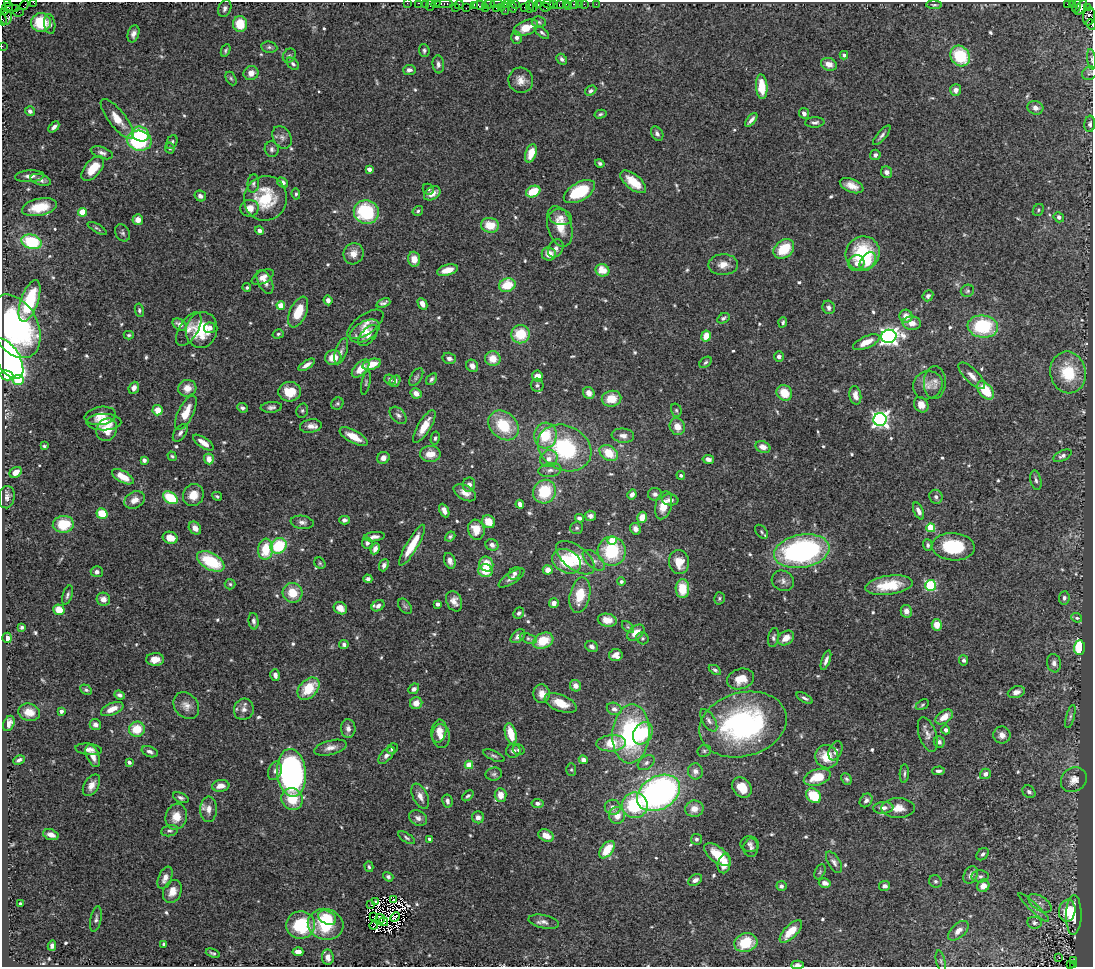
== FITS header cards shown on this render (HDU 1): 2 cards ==
NAXIS1  =                 1091
NAXIS2  =                  965

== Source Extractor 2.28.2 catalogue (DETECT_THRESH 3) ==
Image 1091 x 965 px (HDU 1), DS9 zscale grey, 1 PNG px = 1 image px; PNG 1095 x 969 px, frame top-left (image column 1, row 965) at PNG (2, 2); each listed source drawn as its Kron ellipse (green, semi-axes under 4 px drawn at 4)
Background 0.763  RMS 0.03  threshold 0.0911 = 3 sigma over >= 5 px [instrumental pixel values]
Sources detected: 656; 4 with non-positive FLUX_AUTO (blend fragments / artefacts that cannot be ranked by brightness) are neither listed nor drawn; of the other 652, the 500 brightest by FLUX_AUTO listed and drawn (152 fainter detections omitted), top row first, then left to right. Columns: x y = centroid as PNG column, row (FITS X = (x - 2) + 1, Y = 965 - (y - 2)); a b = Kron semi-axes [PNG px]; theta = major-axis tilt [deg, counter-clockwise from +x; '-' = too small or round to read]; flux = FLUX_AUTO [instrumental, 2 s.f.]
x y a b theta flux
33 2 2 2 - 18
7 3 3 2 - 100
407 3 2 2 - 13
419 3 3 2 - 34
425 3 2 2 - 23
444 3 9 3 0 100
436 4 4 3 - 55
459 4 5 2 - 24
488 4 6 3 6 77
497 4 6 2 3 170
507 4 4 2 - 28
516 4 4 3 - 65
534 4 7 3 87 51
538 4 3 2 - 41
548 4 6 3 -10 88
554 4 3 3 - 42
566 4 3 2 - 5
574 4 3 3 - 80
579 4 2 2 - 10
584 4 2 2 - 18
596 4 2 2 - 6.3
1068 4 4 2 - 77
1072 4 3 3 - 15
24 5 5 2 - 37
430 5 6 2 72 91
474 5 4 2 - 45
480 5 7 4 -4 130
560 5 5 3 - 77
934 5 8 3 -2 3.4
512 6 7 4 -71 130
530 6 6 3 -86 56
569 6 2 2 - 10
1077 6 7 3 75 37
8 7 5 4 - 140
501 7 4 3 - 66
524 7 2 2 - 28
545 7 5 3 - 46
1081 7 8 4 57 94
1087 7 3 2 - 29
225 8 9 6 68 6.7
455 8 3 3 - 59
466 8 2 2 - 58
486 8 3 3 - 48
496 8 2 2 - 49
15 9 3 3 - 51
505 9 6 2 90 66
5 12 3 2 - 25
18 12 5 2 - 14
1089 16 9 6 79 460
6 17 7 6 - 100
3 20 6 3 -78 50
41 22 10 9 - 82
539 22 7 5 -7 4.5
50 24 10 5 -83 6.8
240 24 8 7 - 47
1091 25 5 3 - 50
526 28 13 7 22 34
542 33 8 4 -38 4.7
133 34 9 5 73 8.9
517 38 6 5 - 6.6
2 46 2 2 - 17
269 47 8 5 -9 5.1
226 50 6 4 65 3.8
424 50 6 5 - 4.6
844 55 4 4 - 6.5
289 56 7 6 - 4.5
960 56 11 9 -53 94
562 59 6 4 -45 6.1
1091 59 10 3 -83 3.5
293 64 7 5 -45 5.2
438 64 9 5 -85 7.9
829 64 8 6 -21 16
409 70 6 5 - 8.4
251 73 7 7 - 16
1090 73 8 6 27 4.7
231 78 7 4 -62 4
521 80 13 12 - 19
762 87 12 6 -86 52
956 90 6 5 - 12
591 91 6 4 33 4.9
1035 108 8 6 -17 12
30 111 5 4 - 7.4
804 113 5 5 - 8.3
600 114 6 4 13 3.9
117 119 24 8 -52 34
751 120 8 3 50 8.1
815 122 10 5 3 6.1
1090 124 8 5 85 5.2
54 127 6 4 46 7.8
140 134 9 7 -21 95
657 134 7 5 -56 7.3
882 135 12 4 49 6.7
282 137 12 9 -60 10
139 141 12 10 -11 170
172 142 7 5 64 4.5
170 148 5 5 - 5.5
272 149 8 7 - 7.1
102 153 11 5 -20 7.9
531 153 9 5 71 35
875 155 5 5 - 7.2
600 163 5 4 - 4.7
93 169 15 8 50 43
369 169 4 4 - 13
886 172 6 5 - 9.4
30 176 15 6 3 12
41 180 10 5 -17 8.7
282 182 6 4 -34 8.9
633 182 15 7 -39 41
253 183 9 5 84 5.4
852 186 12 6 -22 19
428 189 6 5 - 3.5
533 191 7 5 25 56
579 192 17 9 30 110
432 193 9 6 34 19
296 194 6 4 -83 3.6
200 196 6 5 - 8.1
265 198 22 21 - 98
39 207 18 8 12 46
249 208 9 8 - 20
1038 210 6 5 - 3.6
418 211 5 4 - 3.5
82 212 4 4 - 60
366 212 12 11 - 150
561 217 11 8 -9 12
1059 217 5 4 - 7.6
138 220 5 5 - 14
490 225 9 7 -10 39
560 226 21 12 -74 41
97 228 10 4 -30 4
259 231 4 4 - 8.5
122 233 9 6 -59 5.7
32 242 10 7 -16 120
556 248 9 7 63 10
784 249 11 8 39 62
863 253 17 16 - 120
353 254 11 10 - 20
549 254 7 6 - 23
414 259 7 6 - 23
868 262 10 7 56 29
856 263 8 7 - 11
723 265 15 10 2 19
447 270 11 5 14 28
602 270 7 6 - 32
263 277 12 6 27 14
265 282 13 7 -63 14
507 285 8 6 22 55
247 287 4 4 - 4
967 291 7 6 - 4.1
928 296 6 5 - 5.9
328 300 5 4 - 9.8
29 301 22 8 71 120
383 303 7 4 21 5.8
422 304 6 4 -63 13
281 305 4 4 - 49
829 307 7 6 - 8.4
139 310 7 4 -81 3.9
298 312 16 8 66 49
906 316 6 6 - 20
723 318 6 4 31 5.1
783 322 5 4 - 3.7
912 323 9 7 -2 16
365 324 21 10 36 19
179 325 7 5 -34 11
15 326 34 23 -62 430
983 326 15 11 -6 140
210 328 5 5 - 9.8
189 329 19 9 58 17
202 330 18 15 74 72
365 331 16 9 30 24
278 334 6 4 16 3.5
521 334 9 9 - 63
129 335 5 3 - 3.5
368 335 12 6 49 12
706 336 5 5 - 26
889 336 7 6 - 1000
866 342 14 6 24 31
341 351 13 6 72 8.5
779 356 5 5 - 8.1
333 358 8 7 - 26
449 358 7 5 -15 8.4
8 359 22 11 -59 810
493 359 8 7 - 27
705 362 7 4 39 4.3
372 364 9 5 17 33
307 365 9 4 32 11
472 366 6 5 - 13
361 368 11 6 46 31
1068 372 21 17 -79 87
7 375 6 5 - 50
537 376 5 5 - 21
972 376 17 7 -45 15
416 377 10 5 57 4.8
390 379 6 5 - 6.3
431 379 6 4 56 5.1
18 380 5 5 - 68
395 381 6 5 - 8.7
366 383 12 3 78 3.6
935 383 16 11 87 15
537 385 7 6 - 5
928 385 15 13 32 19
134 388 6 5 - 9.9
187 388 9 8 - 21
985 390 10 6 -50 62
290 392 11 9 5 44
416 393 6 5 - 16
589 393 6 5 - 15
784 393 8 7 - 41
855 395 9 6 -80 14
611 399 10 8 12 40
337 404 6 5 - 3.9
921 405 8 7 - 16
271 407 11 5 4 6.7
242 408 5 4 - 5.5
157 410 5 5 - 25
676 410 7 5 -73 4.3
302 411 7 5 75 4.3
186 413 19 7 64 36
398 415 10 6 -46 7.5
100 416 16 9 8 21
880 419 6 6 - 860
104 422 17 8 0 25
503 425 17 13 -43 83
311 426 11 6 8 13
424 426 18 6 58 32
677 427 8 7 - 23
107 430 12 10 61 31
180 433 10 6 54 7.9
545 436 13 11 83 70
623 436 11 7 -7 13
354 437 15 6 -29 35
435 438 6 4 76 4.3
203 443 12 5 -33 16
44 446 4 3 - 3.5
763 447 7 5 -22 18
564 448 28 22 -27 200
609 453 10 7 -33 48
430 454 10 8 2 26
172 456 5 4 - 3.4
1062 456 10 5 25 7
383 458 6 6 - 13
209 459 5 5 - 17
549 459 9 8 - 14
708 459 6 4 -10 8.4
144 460 4 4 - 6.5
550 470 11 6 9 9
16 472 6 5 - 18
681 475 4 4 - 4.5
123 477 12 5 -29 32
1036 480 10 5 -78 6.4
469 485 7 6 - 9.2
544 492 12 11 - 81
465 493 12 7 -30 17
632 494 5 4 - 8.8
655 494 7 6 - 7.3
193 495 11 10 - 27
217 496 5 4 - 3.6
7 497 11 8 81 11
936 497 7 6 - 6.4
170 498 8 5 -32 84
135 500 11 8 30 18
670 500 8 5 -6 8.7
520 504 4 4 - 10
664 505 14 8 74 30
444 511 7 4 -64 10
919 511 9 4 -66 11
102 514 6 5 - 43
590 516 5 5 - 9
642 517 6 4 74 29
579 518 4 4 - 6.6
344 520 5 4 - 9.3
302 522 11 6 -8 8.6
489 522 7 6 - 29
63 524 10 8 4 64
195 528 7 5 -47 14
577 528 6 6 - 4.6
931 528 4 4 - 83
635 529 6 5 - 14
476 530 10 8 -74 34
761 532 8 5 -51 4.5
450 536 5 4 - 3.9
374 537 11 4 6 9.7
170 538 7 6 - 27
612 540 5 4 - 45
367 543 5 5 - 7.5
412 545 23 6 60 54
492 545 6 5 - 8.9
928 545 6 5 - 4.9
279 546 8 7 - 110
953 547 21 13 -4 110
266 549 10 7 84 61
375 549 6 4 65 12
612 551 14 14 - 120
802 551 28 16 10 490
575 558 22 11 -38 51
594 560 13 7 -42 12
211 561 15 8 -30 110
450 561 8 5 -73 9.7
566 561 15 11 -28 88
679 562 12 10 -81 31
320 563 6 5 - 3.5
486 564 7 7 - 38
384 565 6 4 67 7.8
548 570 5 4 - 17
485 571 7 6 - 41
97 572 6 5 - 6.8
514 573 7 5 47 6
512 578 15 5 34 9.4
368 579 4 4 - 7.1
783 581 11 10 - 11
621 582 4 4 - 6
230 584 5 5 - 3.4
889 585 24 9 8 66
931 585 5 5 - 160
682 589 9 6 -89 46
293 593 10 9 - 42
67 595 10 5 71 5.6
580 595 18 10 78 54
719 598 6 5 - 3.7
1064 598 6 5 - 5.6
103 599 7 6 - 15
454 601 10 7 -68 15
554 603 5 4 - 12
437 604 4 4 - 12
378 606 7 5 29 7.9
405 606 9 5 -52 5.1
340 608 7 6 - 15
59 610 5 5 - 32
906 611 6 5 - 14
519 613 6 5 - 5.2
1077 618 5 4 - 5.2
607 620 9 6 -11 25
254 621 8 5 -82 6.1
937 625 6 5 - 27
22 627 4 3 - 4
628 627 7 4 -44 4
636 633 10 6 40 28
518 636 8 5 41 10
773 637 9 5 80 5.6
7 638 5 5 - 13
528 638 9 5 -20 5
642 638 6 5 - 4.4
786 638 9 6 36 22
543 641 10 7 26 51
344 644 4 4 - 5.3
592 646 6 5 - 8.2
1079 648 7 5 87 99
616 655 6 6 - 15
155 659 9 6 1 18
826 660 10 4 70 8.1
964 660 5 4 - 5.9
1054 663 9 7 -81 9.4
715 670 7 4 -32 4.6
275 675 6 4 -75 9.5
741 679 14 10 15 33
575 686 6 5 - 13
308 689 13 9 46 65
414 689 6 4 44 6.4
86 690 6 4 -28 4
1016 692 9 5 18 11
542 694 9 8 - 19
119 695 5 4 - 7.2
805 698 9 4 -29 5.4
416 703 6 6 - 18
561 703 17 8 -22 32
922 705 7 4 31 3.4
186 706 15 11 -53 17
112 709 12 6 23 22
244 709 11 10 - 13
614 709 7 6 - 9.8
61 711 4 3 - 10
29 712 11 8 -13 24
944 717 9 6 35 23
1070 717 12 4 75 4.4
709 720 12 6 -57 8.9
9 723 8 5 64 12
743 724 44 32 16 440
95 725 6 5 - 9.9
348 728 9 7 -88 11
137 729 8 7 - 46
946 730 4 4 - 7.1
439 731 11 7 80 17
643 733 12 9 57 67
511 734 11 5 -75 45
631 734 29 18 86 290
928 734 18 8 -72 13
1002 735 8 8 - 14
441 736 12 8 -87 20
939 742 5 5 - 5.6
611 743 15 8 4 50
330 748 17 7 14 14
89 749 13 5 -6 11
392 749 6 4 48 5.3
518 750 6 5 - 4.2
513 751 7 7 - 6.8
704 751 7 5 25 3.9
835 751 10 6 67 9.2
150 752 8 5 -22 7.8
386 755 10 5 49 11
93 756 12 6 -67 18
494 756 11 4 -24 5.2
827 757 12 11 - 42
19 760 6 4 28 5.5
583 760 5 4 - 14
129 762 4 3 - 5.5
646 763 9 6 33 7
469 765 4 4 - 51
571 770 6 5 - 3.5
275 771 9 6 69 8
695 771 8 7 - 10
938 771 6 4 3 6.2
292 773 24 14 -84 640
494 774 8 6 12 5.8
904 774 9 4 86 4.9
985 774 5 5 - 9.2
817 777 14 8 18 51
846 779 6 4 -66 4.2
1074 780 14 11 37 20
91 785 12 7 59 15
221 786 9 5 6 18
742 787 11 8 -49 39
1029 792 7 5 -41 6.7
658 793 23 16 30 730
501 795 7 6 - 24
420 796 13 7 -64 15
468 796 7 4 39 3.8
814 796 8 6 -41 62
181 798 8 4 -24 5.6
292 799 11 10 - 58
866 800 7 6 - 7.5
447 801 7 5 -79 8.1
537 803 6 4 -7 7.1
635 805 13 13 - 140
613 807 8 7 - 12
883 808 10 6 5 13
898 808 17 10 0 23
209 809 12 8 89 15
694 809 9 8 - 18
617 815 8 8 - 24
176 817 13 10 75 30
478 817 6 6 - 11
418 818 9 7 -30 9.6
170 831 8 5 11 4.9
51 835 8 5 -20 15
546 836 8 5 -26 20
407 838 9 4 -33 4.5
429 839 3 3 - 3.6
696 839 5 5 - 4.7
750 844 9 8 - 8.1
751 848 9 7 87 7.7
607 850 10 5 52 48
983 854 7 5 47 5.2
717 855 16 7 -38 47
834 862 12 6 -58 8.3
724 864 9 6 78 27
369 867 5 4 - 3.5
820 872 8 5 64 3.5
971 875 9 6 62 9.6
980 876 8 6 0 6
388 877 5 4 - 4.7
165 878 11 6 67 17
695 880 7 5 29 7.9
935 881 6 6 - 4.6
825 883 6 4 -16 9.1
781 886 5 5 - 7.3
885 886 5 5 - 8.3
983 886 6 6 - 19
172 891 12 8 66 22
394 899 3 2 - 5.1
375 901 3 2 - 4
1040 903 13 7 -34 12
20 904 3 3 - 6.5
371 905 3 2 - 5.3
1034 908 20 4 -43 8.6
1067 911 11 8 81 39
1074 915 20 8 89 38
374 917 3 2 - 3.7
395 917 5 3 - 4.1
327 918 9 6 -29 54
96 919 13 5 78 7.1
380 919 5 2 - 4
383 922 5 4 - 3.8
544 922 15 6 -12 11
1034 923 7 6 - 7.4
326 924 18 15 -15 91
301 925 14 13 - 110
374 926 4 2 - 3.8
791 931 14 6 46 42
958 931 12 6 43 16
746 943 11 9 14 65
164 944 4 3 - 3.9
52 946 5 4 - 7.4
298 952 5 4 - 15
213 953 7 4 -20 4.2
328 957 7 6 - 15
1059 958 3 2 - 6.6
941 961 11 4 -77 5.1
1074 961 3 2 - 37
1070 964 4 3 - 35
797 965 6 3 4 8.3
1074 965 3 2 - 27
At the frame edge (FLAGS 8, measured only in part): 16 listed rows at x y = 33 2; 7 3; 407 3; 419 3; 425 3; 444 3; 436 4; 430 5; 1089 16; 3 20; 1091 25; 2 46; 1091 59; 1070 964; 797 965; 1074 965
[152 fainter detections neither listed nor drawn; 4 non-positive-flux detections neither listed nor drawn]